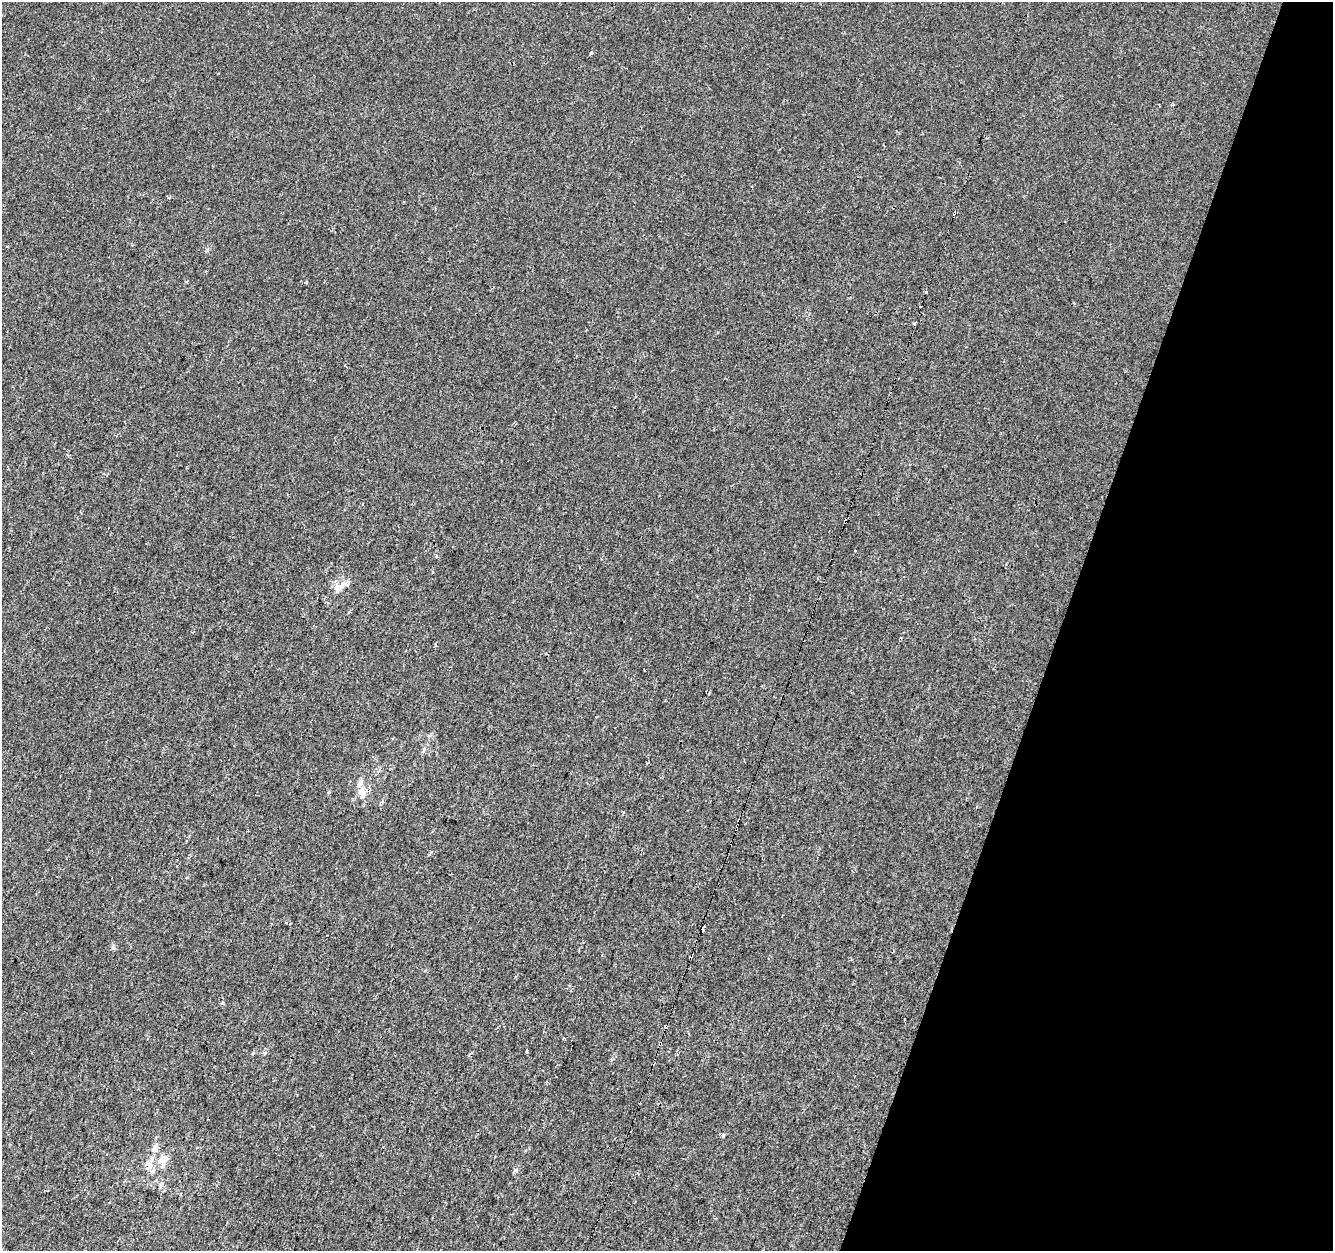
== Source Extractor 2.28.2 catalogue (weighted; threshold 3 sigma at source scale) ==
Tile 8 of 4 x 4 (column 4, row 2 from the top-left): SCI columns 4028-5358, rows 2827-4075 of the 5374 x 5589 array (HDU 1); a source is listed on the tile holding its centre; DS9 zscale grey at full resolution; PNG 1335 x 1253 px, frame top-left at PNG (2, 2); no overlay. Shown black and unused: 20% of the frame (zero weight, under 2 of 3 exposures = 3% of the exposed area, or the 3 px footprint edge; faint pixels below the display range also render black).
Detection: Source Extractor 2.28.2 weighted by HDU 2 'WHT'; one run over the whole footprint, this tile lists its part. Background 1.37e-04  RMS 0.0028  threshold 0.0124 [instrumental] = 3 sigma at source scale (4.5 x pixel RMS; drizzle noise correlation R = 1.50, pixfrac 1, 0.0396/0.0396 arcsec/px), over >= 5 px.
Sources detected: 26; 6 cosmic-ray / hot-pixel residue — not listed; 3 inside a brighter listed object's ellipse — not listed separately; the other 17 listed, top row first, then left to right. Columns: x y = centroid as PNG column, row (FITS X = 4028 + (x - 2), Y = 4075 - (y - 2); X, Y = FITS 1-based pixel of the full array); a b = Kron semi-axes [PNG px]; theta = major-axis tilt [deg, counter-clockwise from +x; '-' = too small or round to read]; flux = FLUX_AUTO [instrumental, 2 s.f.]
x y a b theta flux
591 53 4 3 - 0.5
926 292 3 3 - 1
915 323 3 2 - 0.47
845 522 4 3 - 2.4
339 587 17 11 38 2.6
362 794 16 8 -73 2.2
113 946 6 4 72 0.41
223 1003 4 3 - 0.53
666 1026 4 3 - 2
660 1043 4 3 - 0.73
527 1051 4 3 - 0.24
253 1053 5 3 - 0.26
265 1053 5 3 - 0.29
723 1135 5 3 - 0.28
163 1162 19 13 89 3.3
149 1166 14 8 -74 1.9
516 1170 6 5 - 0.5
Overlapping masked pixels (flux is a lower limit): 4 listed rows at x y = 845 522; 666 1026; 660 1043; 149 1166